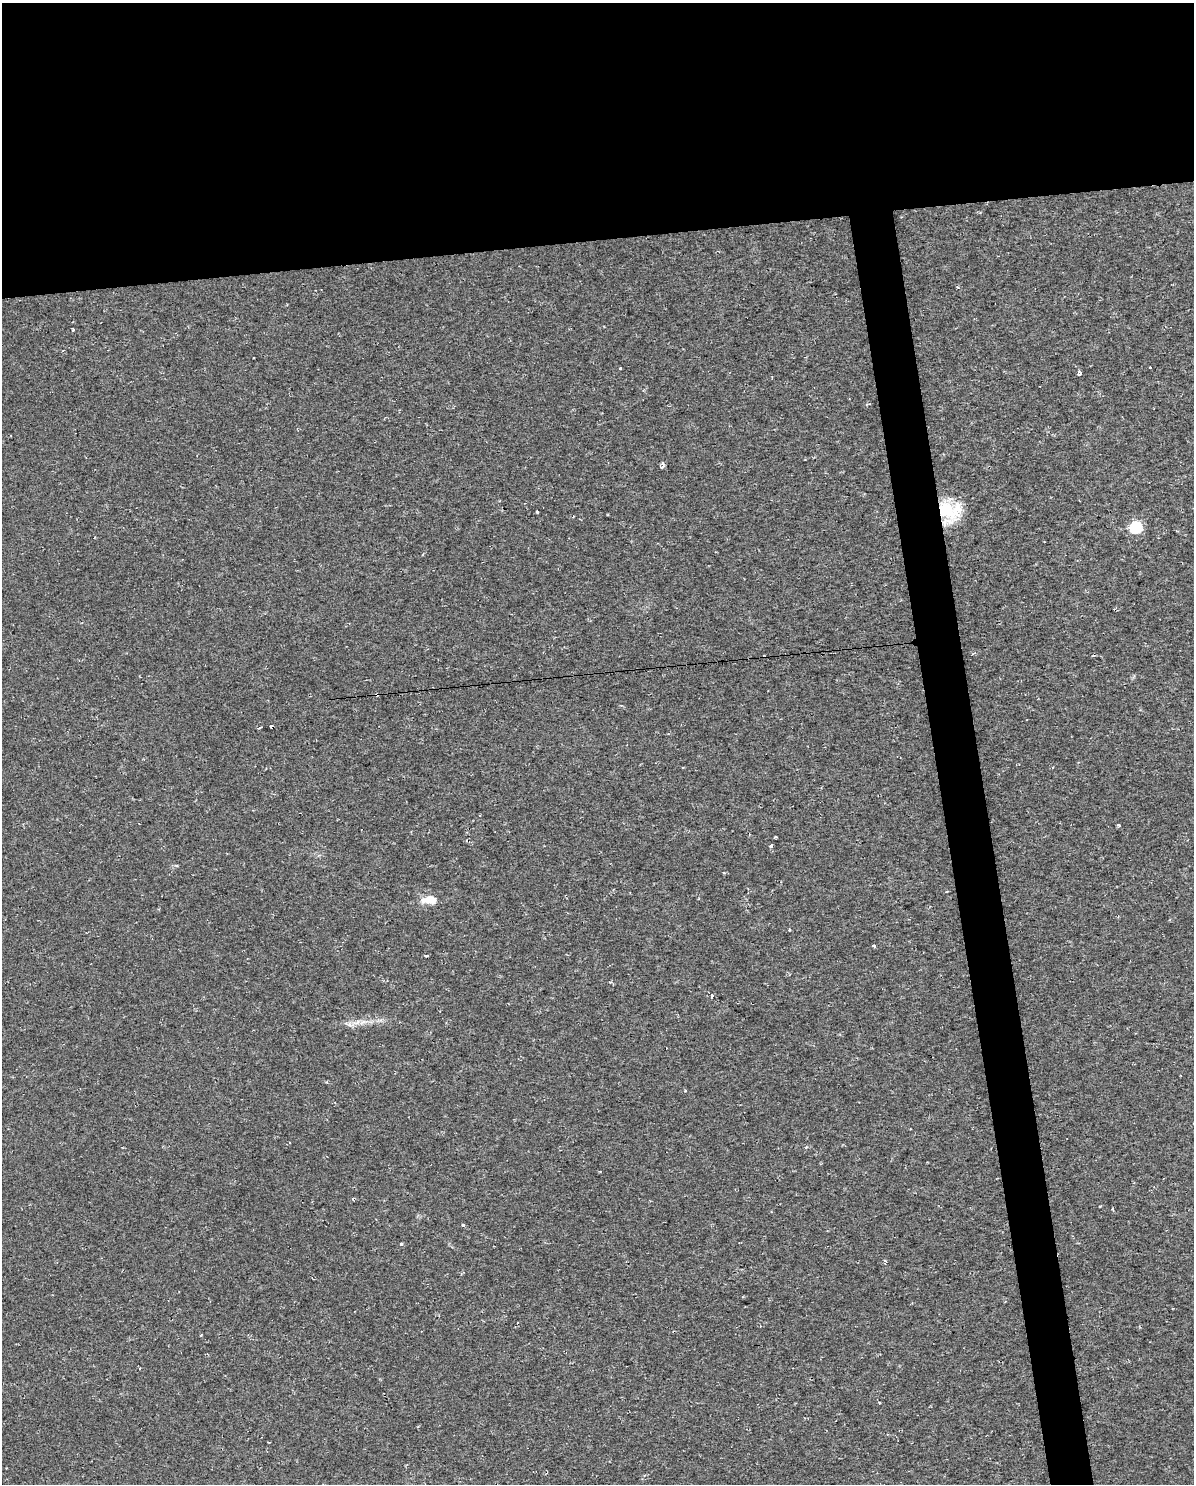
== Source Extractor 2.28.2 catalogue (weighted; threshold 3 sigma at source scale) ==
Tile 2 of 4 x 3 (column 2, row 1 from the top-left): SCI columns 1308-2499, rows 3026-4507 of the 5083 x 5803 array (HDU 1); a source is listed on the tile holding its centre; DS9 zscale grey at full resolution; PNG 1196 x 1486 px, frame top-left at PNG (2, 3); no overlay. Shown black and unused: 19% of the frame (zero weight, under 2 of 3 exposures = <1% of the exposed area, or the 3 px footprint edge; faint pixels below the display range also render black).
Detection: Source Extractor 2.28.2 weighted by HDU 2 'WHT'; one run over the whole footprint, this tile lists its part. Background 0.00663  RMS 0.0049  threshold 0.0219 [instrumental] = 3 sigma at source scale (4.5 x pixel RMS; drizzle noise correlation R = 1.50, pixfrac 1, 0.0396/0.0396 arcsec/px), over >= 5 px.
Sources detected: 28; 4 cosmic-ray / hot-pixel residue — not listed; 2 inside a brighter listed object's ellipse — not listed separately; the other 22 listed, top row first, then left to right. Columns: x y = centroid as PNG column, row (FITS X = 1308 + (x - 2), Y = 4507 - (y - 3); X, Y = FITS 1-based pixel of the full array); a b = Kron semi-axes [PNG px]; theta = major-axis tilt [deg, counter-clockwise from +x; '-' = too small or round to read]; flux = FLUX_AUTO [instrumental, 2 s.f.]
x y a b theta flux
73 330 4 3 - 0.66
620 368 3 3 - 1.2
1079 373 5 4 - 1.6
663 466 10 4 79 1.3
947 510 29 19 -50 19
537 512 3 3 - 0.65
1136 527 6 6 - 54
377 694 3 3 - 3.5
271 726 4 3 - 1.7
260 727 4 2 - 1.1
1118 825 4 3 - 0.9
771 846 4 3 - 4.5
430 900 16 9 -4 5.7
789 929 3 2 - 0.94
874 945 3 3 - 2.6
426 955 4 3 - 2.4
712 996 3 3 - 3.3
363 1022 12 5 23 2.3
463 1225 3 3 - 5.2
401 1244 3 3 - 1.5
885 1260 5 4 - 0.66
201 1335 3 2 - 0.43
Overlapping masked pixels (flux is a lower limit): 2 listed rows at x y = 947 510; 377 694